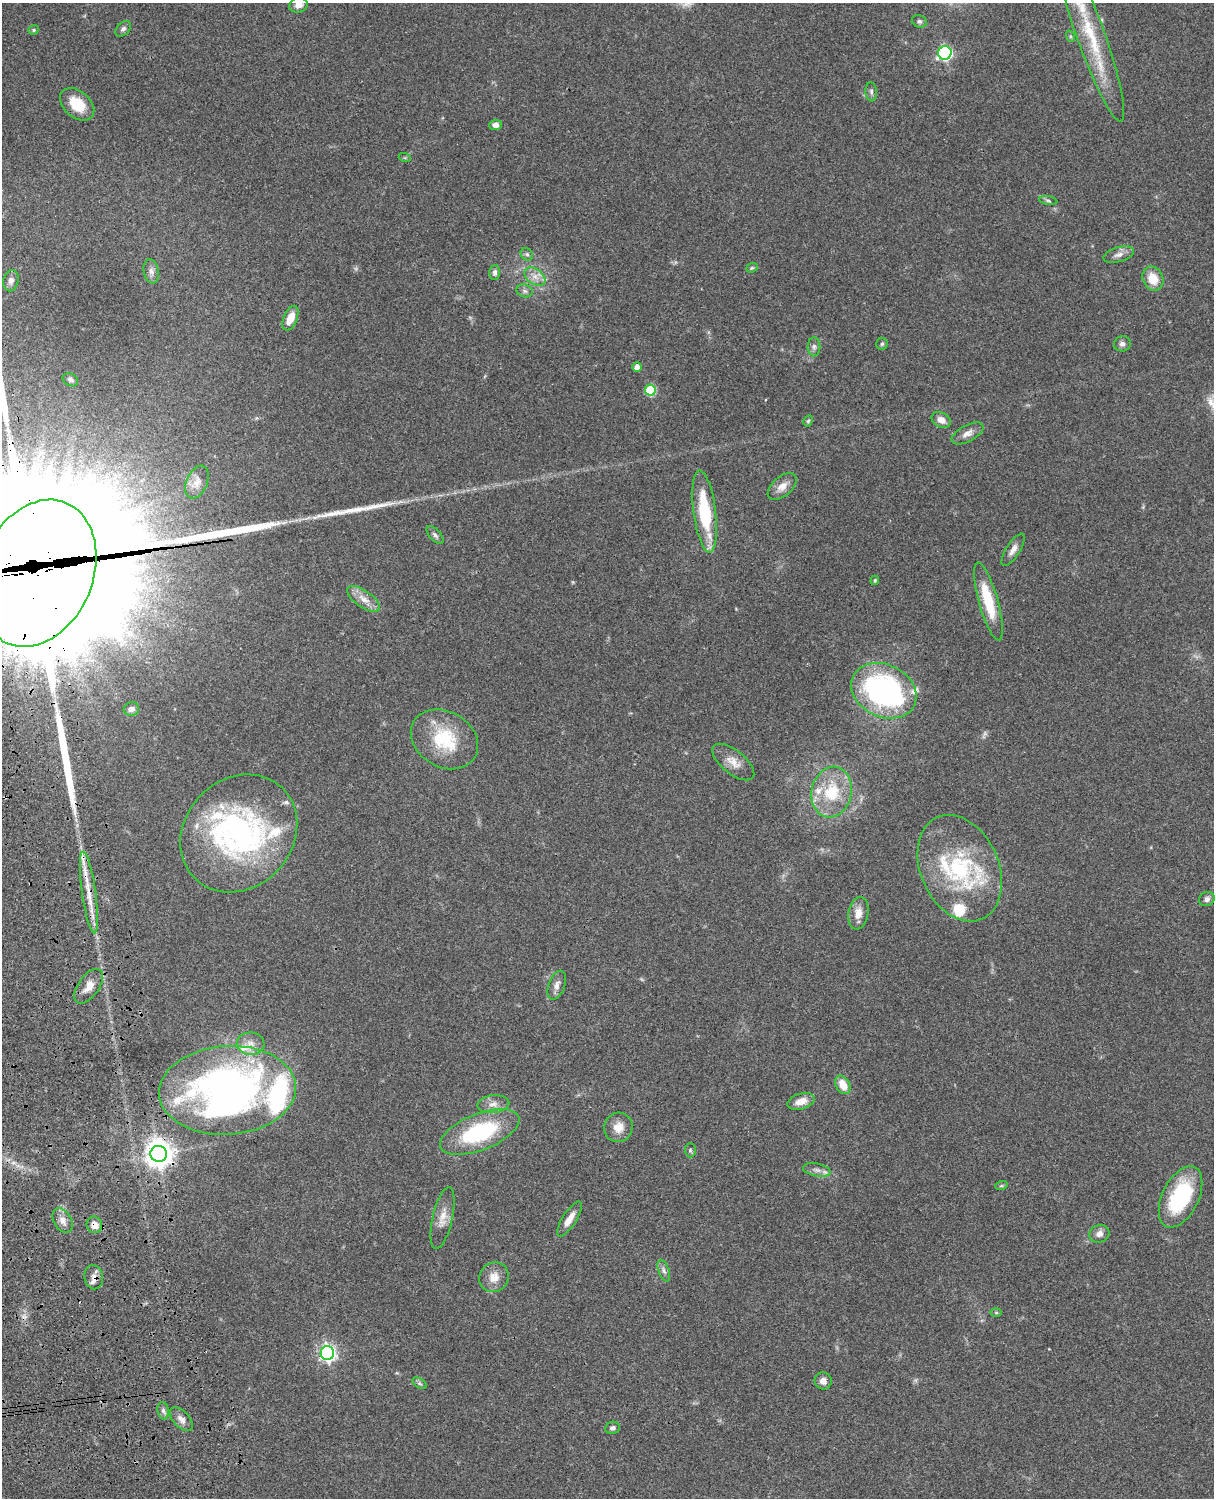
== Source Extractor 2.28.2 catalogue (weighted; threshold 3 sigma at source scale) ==
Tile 7 of 4 x 3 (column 3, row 2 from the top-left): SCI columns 2545-3756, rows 1772-3267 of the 5086 x 4926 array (HDU 1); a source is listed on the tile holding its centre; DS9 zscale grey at full resolution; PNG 1216 x 1500 px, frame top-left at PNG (2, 3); each listed source drawn as its Kron ellipse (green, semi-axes under 4 px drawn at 4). Shown black and unused: <1% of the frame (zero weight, under 3 of 4 exposures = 6% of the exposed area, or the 3 px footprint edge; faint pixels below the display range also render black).
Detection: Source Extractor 2.28.2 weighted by HDU 2 'WHT'; one run over the whole footprint, this tile lists its part. Background 0.0964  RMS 0.0063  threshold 0.0285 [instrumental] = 3 sigma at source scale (4.5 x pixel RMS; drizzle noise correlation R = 1.50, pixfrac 1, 0.05/0.05 arcsec/px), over >= 5 px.
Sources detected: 102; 1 too faint to see at this stretch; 7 inside a brighter object's white glare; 1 cosmic-ray / hot-pixel residue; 2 long thin detections or spike segments (spike, bleed or trail) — neither listed nor drawn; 12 inside a brighter listed object's ellipse — not listed separately; the other 79 listed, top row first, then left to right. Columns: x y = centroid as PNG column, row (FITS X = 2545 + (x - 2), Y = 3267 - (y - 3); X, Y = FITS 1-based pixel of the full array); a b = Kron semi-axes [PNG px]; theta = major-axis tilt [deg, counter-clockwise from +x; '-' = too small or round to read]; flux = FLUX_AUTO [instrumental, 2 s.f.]
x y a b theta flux
298 5 9 7 20 3.9
919 21 7 6 - 1.6
123 29 9 6 44 1.8
34 30 5 4 - 0.91
1091 35 92 14 -71 44
1070 36 6 3 -72 0.73
945 53 7 6 - 110
871 92 9 6 -84 1.8
77 104 19 13 -41 16
496 125 6 5 - 3.5
405 158 6 4 -18 0.71
1048 201 9 4 -11 1.2
527 254 7 5 -44 1.4
1119 255 16 7 16 3.8
752 268 6 4 21 0.91
151 271 12 7 -80 3.1
495 272 7 5 90 2.2
535 277 12 7 -35 4.9
1153 279 12 10 -64 12
11 281 11 7 76 3.1
525 291 8 6 -17 1.9
290 318 13 7 68 8.6
882 344 6 5 - 1.1
1122 344 8 7 - 2.5
814 347 9 6 90 2.3
637 367 5 5 - 4.5
70 380 8 6 -28 2
650 390 5 5 - 38
941 420 10 7 -27 4.7
808 421 6 4 61 0.94
968 433 17 8 28 4.5
197 482 17 10 67 6
782 486 17 9 41 5.7
705 511 41 11 -83 40
435 535 11 5 -48 1.9
1013 550 18 7 58 4
37 573 76 56 67 27000
875 580 4 3 - 0.76
363 599 19 8 -34 6.8
988 601 40 9 -74 25
884 691 34 26 -26 140
131 709 8 6 15 2.8
444 739 35 27 -31 36
733 762 25 11 -39 8
832 792 25 20 78 28
239 833 63 54 46 160
960 868 56 39 -66 73
89 892 41 7 -82 14
1207 899 8 7 - 2.6
858 913 16 10 80 6.7
557 985 15 8 70 3.7
89 986 20 10 55 7.8
251 1044 14 11 -9 6
843 1085 10 7 -61 9.8
227 1090 68 44 4 320
801 1101 14 8 17 7.2
493 1104 16 9 6 5.2
618 1127 15 14 - 7.8
480 1132 42 18 21 63
690 1150 7 5 -90 1.1
159 1154 8 8 - 700
817 1170 14 6 -12 3.4
1001 1186 6 4 18 0.85
1181 1197 33 18 64 55
443 1218 32 10 77 7.9
569 1219 20 7 57 6.8
63 1220 13 8 -58 4.7
94 1225 8 7 - 6
1099 1234 10 8 26 3.9
664 1271 11 5 -69 2.2
94 1277 12 9 -80 3.7
494 1277 15 14 - 7.6
996 1312 6 4 0 0.78
327 1353 7 6 - 210
823 1381 8 8 - 3.7
419 1383 8 4 -31 1.4
163 1411 9 5 -79 1.7
181 1419 14 8 -46 4
612 1428 7 6 - 2
Overlapping masked pixels (flux is a lower limit): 5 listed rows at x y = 37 573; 89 892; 159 1154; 94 1225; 94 1277
Isophote crosses this tile's border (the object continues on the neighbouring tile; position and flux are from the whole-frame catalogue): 2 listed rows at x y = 298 5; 37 573